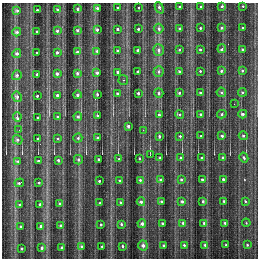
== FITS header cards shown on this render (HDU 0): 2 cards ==
NAXIS1  =                  256 / number of rows
NAXIS2  =                  256 / number of columns

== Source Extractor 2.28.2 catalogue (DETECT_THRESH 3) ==
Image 256 x 256 px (HDU 0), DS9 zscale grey, 1 PNG px = 1 image px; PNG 260 x 260 px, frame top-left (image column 1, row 256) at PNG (2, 3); each listed source drawn as its Kron ellipse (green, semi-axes under 4 px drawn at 4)
Background 1300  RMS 40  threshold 119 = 3 sigma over >= 5 px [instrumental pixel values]
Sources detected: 141; all 141 listed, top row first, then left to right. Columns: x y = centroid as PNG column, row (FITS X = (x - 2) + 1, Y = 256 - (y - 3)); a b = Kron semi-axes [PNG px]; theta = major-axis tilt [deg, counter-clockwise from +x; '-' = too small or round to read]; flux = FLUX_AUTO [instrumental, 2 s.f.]
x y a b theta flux
201 6 3 3 - 3900
222 6 3 3 - 4700
243 6 3 2 - 2500
180 7 3 3 - 4600
97 8 3 3 - 6200
118 8 3 3 - 5400
138 8 3 3 - 3500
159 8 6 3 -66 7700
57 9 3 3 - 5500
77 9 3 3 - 6000
37 10 3 3 - 4500
17 11 4 4 - 6200
179 28 3 3 - 4300
200 28 3 3 - 4300
221 28 4 4 - 5600
243 28 3 3 - 3700
118 29 3 3 - 6800
138 29 3 3 - 4500
159 29 5 4 - 8100
77 30 4 3 - 7100
97 30 3 3 - 7400
37 31 3 3 - 4700
57 31 3 3 - 6500
17 32 4 4 - 7600
200 49 3 3 - 5500
222 49 4 3 - 11000
242 49 3 3 - 4100
138 50 3 3 - 8800
159 50 5 5 - 9400
179 50 3 3 - 4300
97 51 3 3 - 6500
117 51 3 3 - 6600
57 52 3 3 - 6400
77 52 3 3 - 7000
37 53 3 3 - 4200
17 54 4 4 - 7100
179 71 3 3 - 3700
200 71 3 3 - 3900
221 71 4 4 - 5300
242 71 4 4 - 4900
117 72 3 3 - 6000
138 72 3 3 - 6700
159 72 5 5 - 7800
77 73 4 3 - 7500
97 73 3 3 - 6600
37 74 3 3 - 5000
57 74 3 3 - 8800
17 75 5 4 - 6500
123 80 5 4 - 3200
221 92 5 4 - 6200
242 92 4 4 - 5500
138 93 3 3 - 5800
159 93 4 4 - 6300
179 93 3 3 - 5100
200 93 3 3 - 5400
97 94 3 3 - 5600
118 94 4 3 - 6700
57 95 3 3 - 7400
78 95 4 4 - 8400
37 96 3 3 - 5300
17 97 5 5 - 8400
234 104 2 2 - 1700
179 114 4 4 - 5400
200 114 3 3 - 5400
222 114 5 4 - 5800
243 114 4 3 - 6200
159 115 4 4 - 6000
78 116 4 4 - 6800
97 116 3 3 - 5500
17 117 5 3 - 17000
38 117 3 3 - 5000
58 117 3 3 - 5900
128 126 3 3 - 6500
19 130 2 2 - 1500
143 130 3 2 - 3700
159 136 3 3 - 5200
180 136 3 3 - 5000
201 136 3 3 - 4200
222 136 3 3 - 5900
243 136 4 4 - 5900
98 137 3 3 - 3900
58 138 3 3 - 4200
78 138 4 4 - 4600
38 139 3 3 - 5100
17 140 5 4 - 6700
150 155 2 2 - 15000
139 158 3 2 - 3000
160 158 3 3 - 3900
180 158 4 4 - 5500
201 158 3 3 - 4800
222 158 3 3 - 5000
244 158 5 4 - 5200
98 159 3 3 - 3900
119 159 3 3 - 3500
58 160 3 3 - 5700
78 160 5 4 - 6700
18 161 3 3 - 5800
38 161 3 3 - 4600
202 179 3 3 - 4300
223 179 3 3 - 5300
140 180 3 3 - 5500
161 180 3 3 - 5900
181 180 3 3 - 5200
99 181 3 3 - 4100
120 181 3 3 - 4400
19 183 5 2 - 5200
39 183 3 3 - 4700
182 201 3 3 - 5900
203 201 3 3 - 4500
224 201 3 3 - 4100
245 201 4 3 - 3200
120 202 3 3 - 4900
141 202 4 4 - 7500
161 202 3 3 - 5700
100 203 3 3 - 3900
40 204 3 3 - 4800
60 204 3 3 - 5700
20 205 3 3 - 4900
162 223 3 3 - 5200
183 223 3 3 - 5900
204 223 4 4 - 4900
225 223 3 3 - 4200
246 223 4 3 - 2300
121 224 3 3 - 4900
142 224 4 4 - 8100
101 225 3 2 - 4300
41 226 3 3 - 5300
61 226 4 4 - 6300
21 227 3 3 - 5200
143 245 5 5 - 10000
163 245 3 3 - 4700
184 245 3 3 - 4100
205 245 4 3 - 4900
226 245 3 3 - 3400
247 245 4 3 - 3700
102 246 3 3 - 4000
122 246 3 3 - 4400
62 247 3 3 - 5500
82 247 4 4 - 6400
22 248 3 3 - 4100
42 248 3 3 - 4900